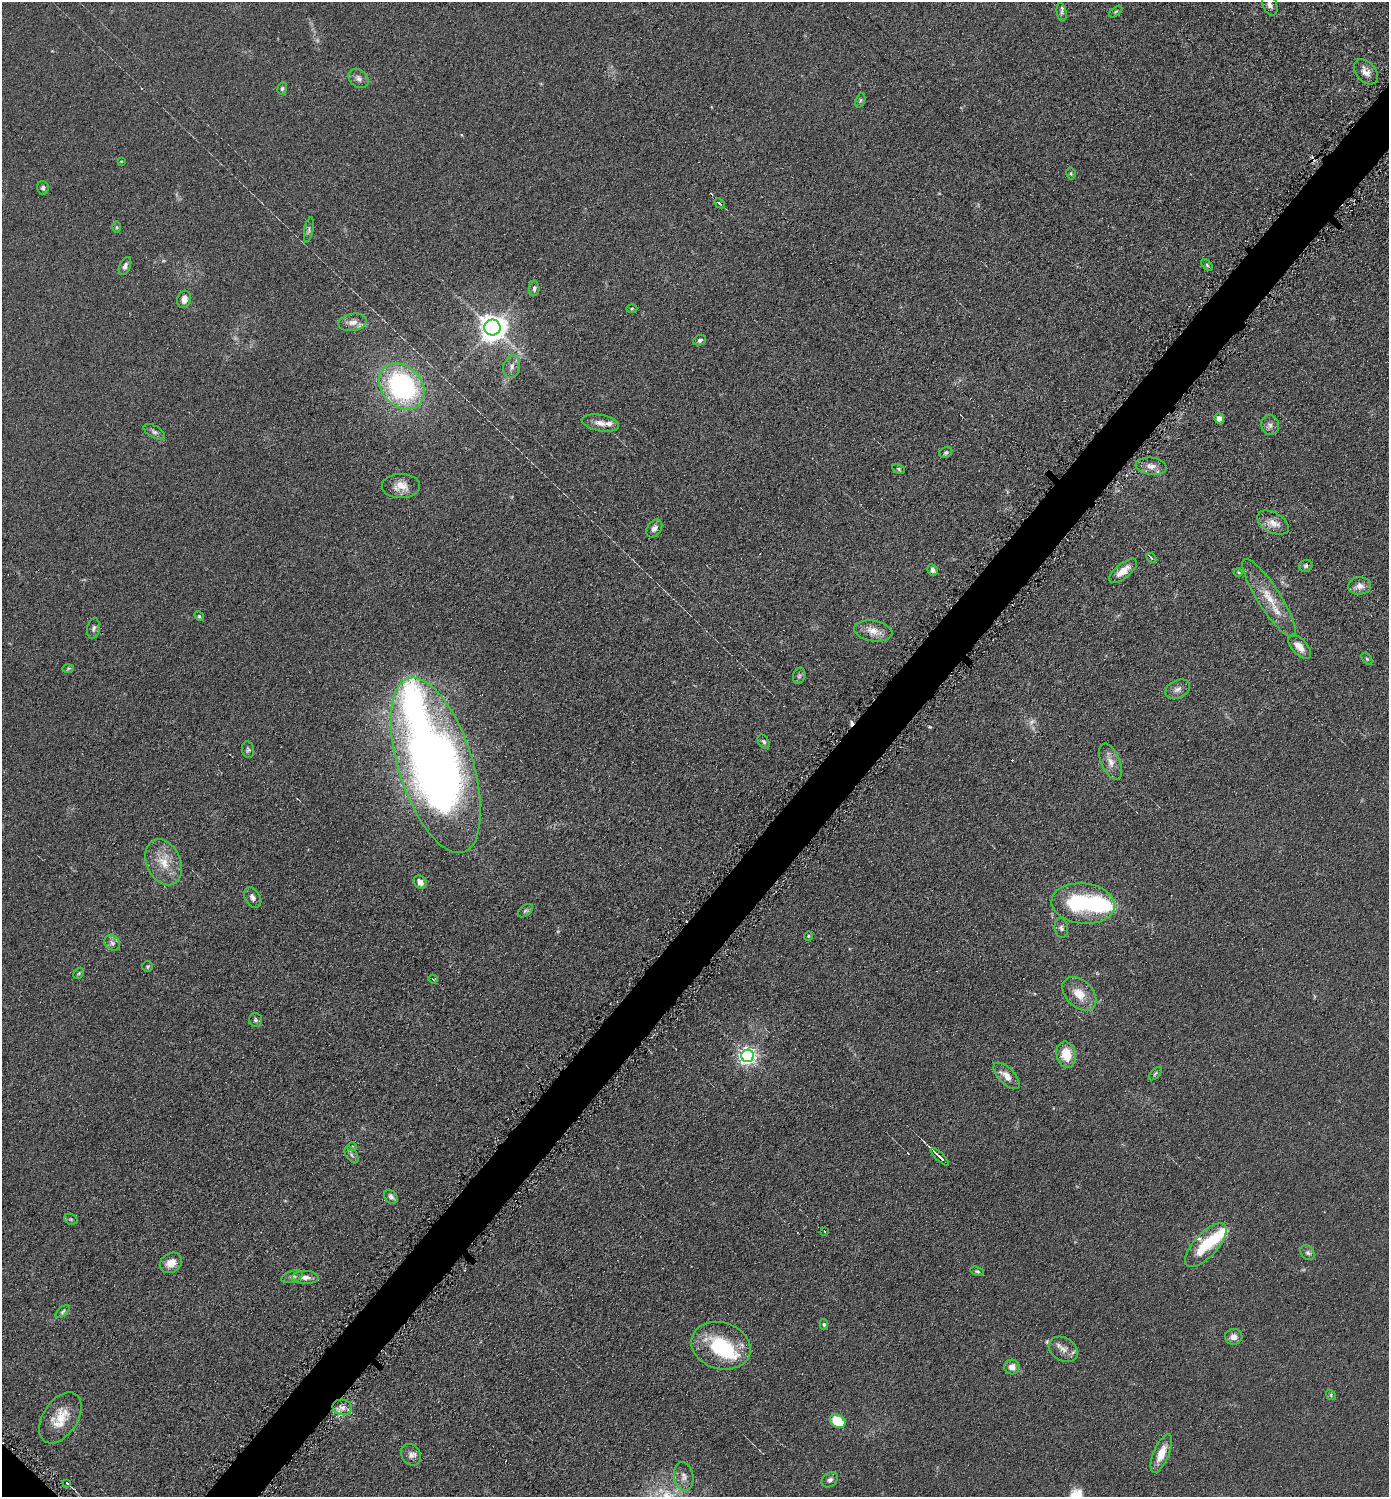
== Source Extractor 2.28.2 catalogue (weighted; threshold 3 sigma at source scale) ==
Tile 10 of 4 x 4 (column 2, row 3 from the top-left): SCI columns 1539-2925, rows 1502-2996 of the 5993 x 5990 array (HDU 1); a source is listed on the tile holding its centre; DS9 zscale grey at full resolution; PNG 1391 x 1499 px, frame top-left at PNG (2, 2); each listed source drawn as its Kron ellipse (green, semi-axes under 4 px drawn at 4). Shown black and unused: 4% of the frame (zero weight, under 4 of 8 exposures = <1% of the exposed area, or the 3 px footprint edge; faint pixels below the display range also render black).
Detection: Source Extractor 2.28.2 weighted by HDU 2 'WHT'; one run over the whole footprint, this tile lists its part. Background 0.0898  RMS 0.0077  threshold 0.0314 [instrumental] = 3 sigma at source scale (4.09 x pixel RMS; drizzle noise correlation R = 1.36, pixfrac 0.8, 0.05/0.05 arcsec/px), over >= 5 px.
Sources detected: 117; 3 too faint to see at this stretch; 4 inside a brighter object's white glare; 4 cosmic-ray / hot-pixel residue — neither listed nor drawn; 10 inside a brighter listed object's ellipse — not listed separately; the other 96 listed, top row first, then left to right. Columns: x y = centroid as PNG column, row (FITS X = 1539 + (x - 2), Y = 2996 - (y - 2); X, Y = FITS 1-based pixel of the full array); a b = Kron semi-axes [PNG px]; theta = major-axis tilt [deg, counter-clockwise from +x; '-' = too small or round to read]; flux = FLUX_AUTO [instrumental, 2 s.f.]
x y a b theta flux
1270 5 11 7 -69 3.3
1116 11 8 3 38 0.96
1062 12 9 5 -81 1.7
1366 72 14 9 -48 6
359 78 11 8 -42 3.5
282 89 6 4 73 1.3
860 100 7 4 71 1.3
121 161 3 2 - 0.52
1071 174 6 4 -79 0.99
43 188 7 5 -77 1.5
720 203 6 3 -43 1.2
116 227 6 4 89 1
309 230 13 3 79 1.5
1207 265 7 4 -46 1.2
125 266 9 5 66 2.9
534 288 8 5 89 1.9
184 299 9 6 73 5.4
632 308 5 3 - 0.8
353 322 14 8 11 5.6
492 327 8 8 - 870
700 340 6 5 - 1.9
512 366 12 8 77 4.3
402 386 26 20 -46 130
1219 419 5 5 - 4.4
600 423 19 8 -11 5.7
1270 425 10 9 - 3.3
154 432 12 6 -30 2.3
946 452 7 5 32 1.5
1151 466 15 8 -6 5.8
899 469 6 4 -29 1
401 486 19 12 1 8.9
1273 523 17 10 -30 7
654 528 10 7 55 3.5
1151 558 6 3 -46 1.6
1306 566 7 6 - 1.7
932 570 6 5 - 3
1123 571 17 7 39 9.3
1238 572 4 3 - 0.66
1360 586 11 8 4 4.9
1269 598 46 11 -57 18
199 616 5 4 - 1
94 628 10 6 79 2.5
873 631 19 10 -9 9.2
1299 647 15 7 -47 6.5
1367 659 7 3 -54 1
68 668 6 4 3 1.1
799 676 8 6 76 1.7
1178 689 13 9 24 3.9
764 742 8 5 -59 1.5
248 750 8 6 -78 1.6
1110 762 19 9 -67 7.1
436 765 91 37 -72 680
164 862 24 17 -65 17
420 882 7 6 - 4.8
252 897 11 7 -62 3.2
1083 903 32 20 -6 64
525 911 8 5 37 1.5
1061 928 10 6 -82 2.3
808 936 4 4 - 0.8
112 943 8 7 - 2.7
147 967 5 5 - 1.2
79 973 6 4 46 1
433 979 5 2 - 0.91
1079 994 20 13 -44 13
256 1020 7 6 - 1.5
1066 1055 13 9 -78 15
748 1056 6 6 - 300
1155 1074 8 4 46 1.2
1007 1076 17 8 -46 7.3
352 1147 5 4 - 0.97
351 1155 9 5 -56 2.1
940 1157 12 2 -44 6.5
391 1197 8 6 -44 2.8
71 1219 7 5 -20 1.2
825 1232 2 2 - 1.2
1206 1245 27 11 47 30
1308 1253 8 6 -51 2.2
171 1263 12 9 33 7.7
977 1271 7 4 -21 1.1
292 1277 11 5 17 2.3
305 1277 13 6 -2 4.4
63 1312 8 4 42 1.7
824 1325 5 4 - 1
1234 1337 9 8 - 4.3
721 1346 30 23 -18 49
1063 1349 15 11 -31 6
1012 1367 8 7 - 5
1331 1395 5 4 - 0.86
342 1407 10 7 -11 4.3
60 1418 28 17 57 19
838 1421 8 6 -33 22
1161 1453 20 7 67 11
411 1455 11 9 -54 3.8
684 1476 14 9 -81 5.2
830 1480 9 6 37 2.5
67 1483 4 3 - 1.4
Isophote crosses this tile's border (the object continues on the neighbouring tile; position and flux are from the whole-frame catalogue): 1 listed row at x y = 1270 5